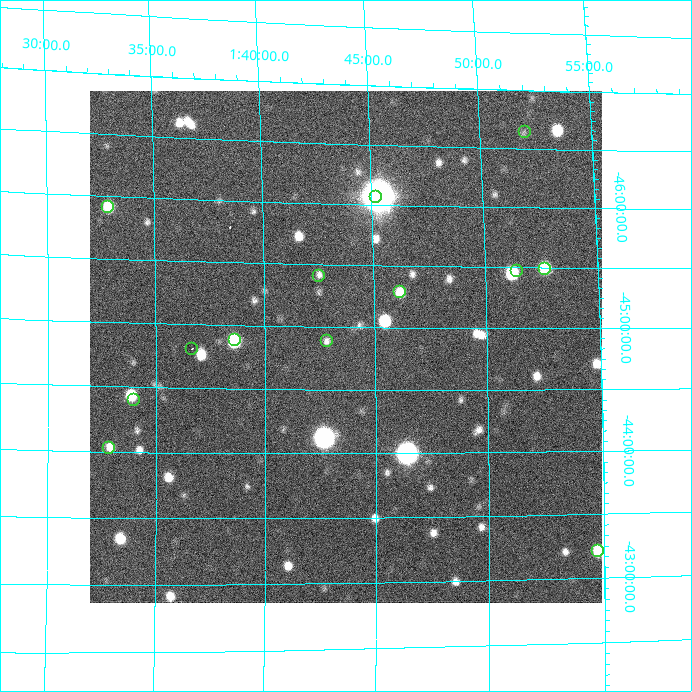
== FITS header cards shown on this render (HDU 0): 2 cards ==
NAXIS1  =                  512 / Axis length
NAXIS2  =                  512 / Axis length

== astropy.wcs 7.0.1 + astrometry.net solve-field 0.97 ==
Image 512 x 512 px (HDU 0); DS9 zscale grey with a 90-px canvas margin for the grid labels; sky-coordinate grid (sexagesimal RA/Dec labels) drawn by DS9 from the SOLVED WCS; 13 Tycho-2 reference stars matched to detected sources circled (green)
Header WCS: none
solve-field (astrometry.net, Tycho-2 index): SOLVED blind (the file carries no WCS)
Solved WCS: RA---TAN-SIP/DEC--TAN-SIP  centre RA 01:43:41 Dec -44:51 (25.92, -44.84 deg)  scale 28.8 arcsec/px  FOV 246.0' x 245.8'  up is +179 deg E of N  parity normal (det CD < 0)
(file carries no celestial WCS; the grid is the blind solution)
Tycho-2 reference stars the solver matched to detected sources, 13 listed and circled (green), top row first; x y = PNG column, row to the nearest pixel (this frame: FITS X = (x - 90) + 1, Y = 512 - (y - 91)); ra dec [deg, ICRS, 3 dp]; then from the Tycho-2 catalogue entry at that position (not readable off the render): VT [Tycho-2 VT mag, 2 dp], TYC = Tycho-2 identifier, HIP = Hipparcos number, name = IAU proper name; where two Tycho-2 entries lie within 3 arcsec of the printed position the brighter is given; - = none
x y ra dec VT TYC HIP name
525 132 28.008 -46.641 8.14 8041-720-1 8707 -
376 197 26.305 -46.064 9.20 8041-1004-1 - -
108 207 23.219 -45.915 9.95 8040-40-1 - -
545 269 28.164 -45.489 9.96 8041-395-1 - -
517 271 27.861 -45.471 7.21 8041-394-1 8642 -
319 276 25.632 -45.410 9.47 8040-1109-1 - -
400 292 26.550 -45.291 8.41 8041-412-1 8250 -
235 340 24.661 -44.879 9.71 7548-649-1 7662 -
327 341 25.713 -44.885 9.12 7548-741-1 8011 -
192 349 24.173 -44.806 8.69 7548-766-1 7503 -
134 400 23.501 -44.397 8.66 7548-607-1 - -
109 448 23.214 -44.028 9.40 7547-686-1 - -
598 551 28.686 -43.208 9.43 7549-838-1 - -